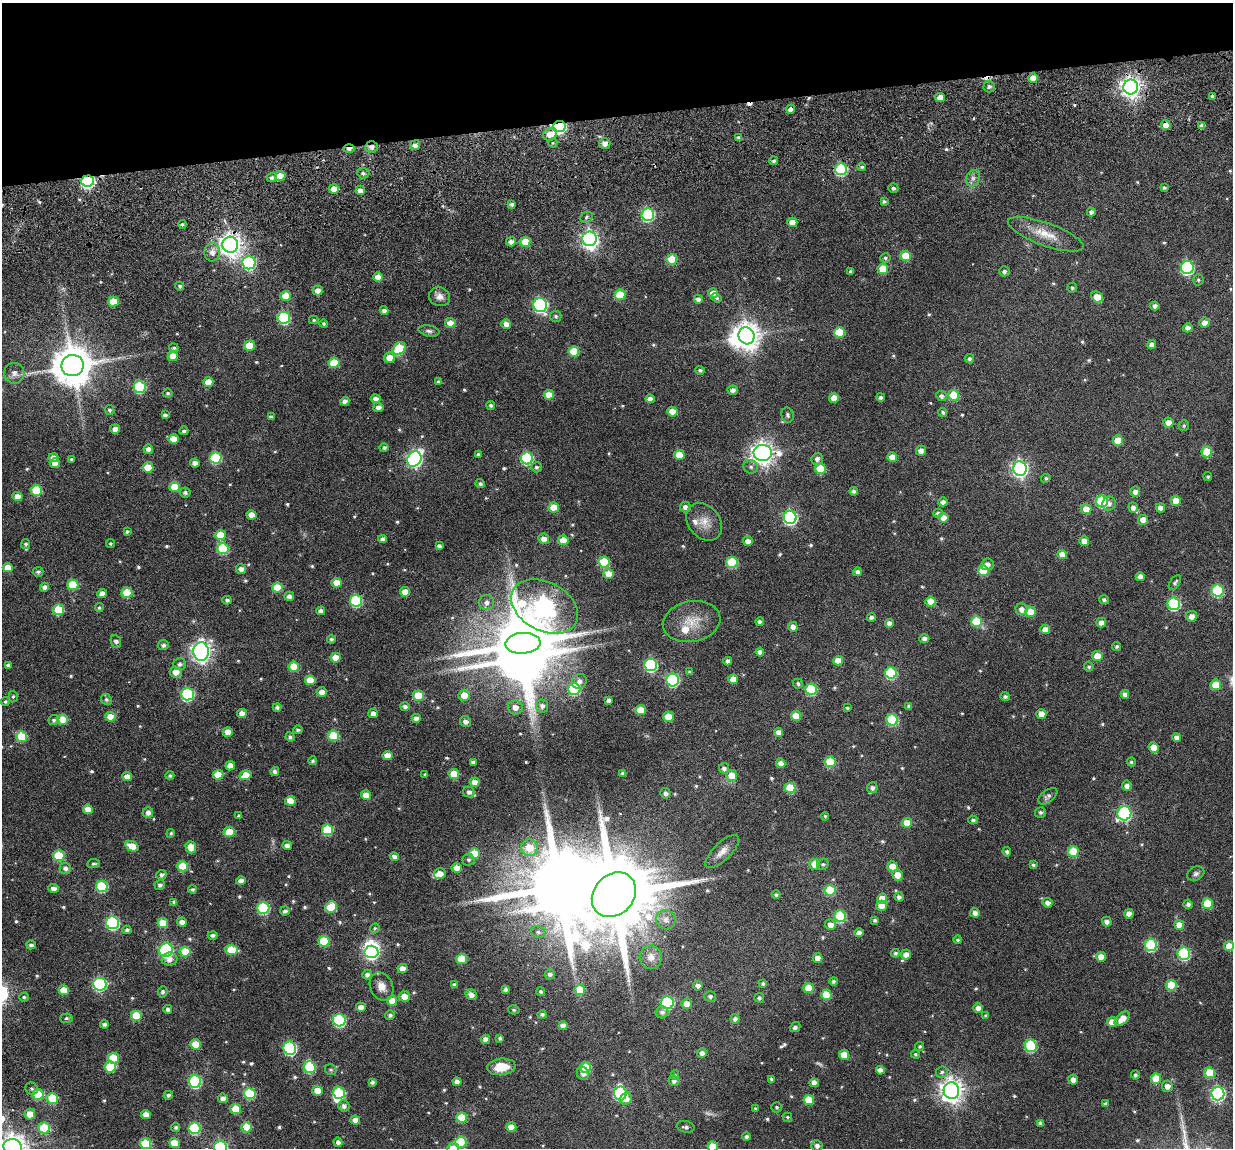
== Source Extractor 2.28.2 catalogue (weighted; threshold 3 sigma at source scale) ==
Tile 3 of 4 x 4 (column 3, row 1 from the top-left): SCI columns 2597-3827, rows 3664-4809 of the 5280 x 5236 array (HDU 1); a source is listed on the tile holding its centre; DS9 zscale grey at full resolution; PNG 1235 x 1150 px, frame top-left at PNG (2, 3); each listed source drawn as its Kron ellipse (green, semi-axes under 4 px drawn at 4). Shown black and unused: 10% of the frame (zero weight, under 3 of 6 exposures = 11% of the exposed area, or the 3 px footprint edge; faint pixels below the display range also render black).
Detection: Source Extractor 2.28.2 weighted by HDU 2 'WHT'; one run over the whole footprint, this tile lists its part. Background 0.0889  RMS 0.0097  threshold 0.0396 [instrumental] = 3 sigma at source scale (4.09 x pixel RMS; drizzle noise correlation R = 1.36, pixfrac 0.8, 0.05/0.05 arcsec/px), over >= 5 px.
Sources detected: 641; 3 too faint to see at this stretch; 6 inside a brighter object's white glare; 3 cosmic-ray / hot-pixel residue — neither listed nor drawn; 6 inside a brighter listed object's ellipse — not listed separately; of the other 623, all 500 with FLUX_AUTO >= 1.24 (the completeness limit of this list) listed and drawn (123 fainter detections not listed), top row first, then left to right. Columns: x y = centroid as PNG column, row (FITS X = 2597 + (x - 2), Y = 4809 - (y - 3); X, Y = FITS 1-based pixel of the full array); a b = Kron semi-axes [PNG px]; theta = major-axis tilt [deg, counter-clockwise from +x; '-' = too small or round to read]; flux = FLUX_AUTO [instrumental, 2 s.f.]
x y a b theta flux
1033 78 5 4 - 10
989 86 6 5 - 2.2
1131 87 7 7 - 560
1212 96 3 3 - 2
940 98 5 4 - 6.5
791 109 5 4 - 4.7
1166 125 5 5 - 11
1202 126 4 4 - 4.3
559 127 6 5 - 110
550 134 7 6 - 11
739 138 4 3 - 2.3
553 143 5 4 - 1.3
605 143 5 5 - 4.9
415 145 5 5 - 4
372 147 6 5 - 3.7
349 149 6 4 2 4.1
774 161 4 4 - 1.5
862 167 4 4 - 1.8
841 169 6 6 - 81
363 173 6 5 - 1.9
280 176 5 5 - 9.1
272 177 5 4 - 2.8
973 178 8 6 65 3.5
88 181 6 6 - 170
893 188 5 4 - 2
1164 188 4 4 - 1.5
334 189 5 4 - 9.1
360 190 5 4 - 4.8
884 201 3 3 - 1.7
512 204 4 3 - 2
1091 212 4 4 - 2.9
648 215 6 6 - 100
586 217 6 5 - 1.5
792 222 5 4 - 11
182 224 4 4 - 1.6
1046 234 40 11 -20 18
590 239 7 7 - 280
511 242 5 4 - 4
525 242 5 5 - 18
230 245 8 8 - 640
212 252 9 7 85 5.4
906 256 5 5 - 23
885 258 5 4 - 1.5
672 259 5 5 - 26
249 263 6 6 - 130
1187 268 6 6 - 120
883 269 5 5 - 21
850 271 4 3 - 1.7
1004 271 5 5 - 2.1
378 277 5 4 - 7.2
1198 280 5 5 - 1.4
180 286 4 4 - 1.7
1072 288 5 5 - 1.5
318 290 5 5 - 5.7
713 293 5 5 - 6
620 295 5 5 - 32
286 296 5 5 - 17
440 297 11 9 -23 5.2
1097 297 6 5 - 12
716 298 5 4 - 1.5
698 299 4 4 - 3.4
113 302 5 5 - 19
540 305 7 7 - 150
1155 306 4 4 - 3.3
384 310 4 4 - 3
556 316 5 5 - 1.8
284 318 6 6 - 83
314 320 5 4 - 1.3
450 323 5 5 - 6.7
1205 323 5 5 - 6.6
324 324 4 4 - 1.4
506 324 5 4 - 6
1188 328 4 4 - 4.4
429 331 10 5 -10 2.4
839 332 5 5 - 29
746 336 8 8 - 990
1152 344 4 4 - 3.7
249 346 5 5 - 19
174 348 5 4 - 1.7
399 348 7 5 43 35
574 351 5 5 - 23
173 356 5 5 - 12
389 357 5 5 - 8.4
969 359 5 4 - 2
334 363 5 5 - 25
73 366 11 10 - 2800
700 370 4 4 - 1.6
14 373 10 10 - 5.5
208 382 5 4 - 9.4
438 382 4 4 - 1.5
140 387 6 6 - 71
733 390 5 4 - 3.6
168 393 5 4 - 1.4
549 395 5 5 - 11
954 395 5 5 - 25
941 396 5 5 - 2.6
880 397 4 4 - 2.5
834 398 5 5 - 11
375 399 5 4 - 4
650 399 4 4 - 4.2
345 401 4 4 - 4.1
491 405 4 4 - 1.9
378 407 5 5 - 3.9
110 410 5 4 - 1.6
672 412 5 5 - 13
943 412 4 4 - 1.5
165 415 4 4 - 2.4
788 415 7 6 - 1.9
271 417 4 4 - 2.2
1168 423 5 5 - 6.9
1184 426 5 5 - 1.6
115 429 5 4 - 4.9
184 431 4 4 - 2
173 439 5 4 - 9.7
1118 441 5 5 - 14
384 448 4 4 - 2.1
148 449 5 4 - 4.1
921 451 5 5 - 4.5
1207 452 5 5 - 32
763 453 9 8 - 640
478 454 3 3 - 1.6
679 455 5 5 - 17
53 457 5 4 - 5.2
892 457 5 4 - 8.6
215 458 6 5 - 54
527 458 6 6 - 78
71 459 3 3 - 1.3
414 459 8 7 - 230
817 459 6 5 - 3.4
55 463 5 5 - 6.6
195 463 4 4 - 4
148 467 5 5 - 14
536 467 5 5 - 1.7
751 467 7 6 - 2.4
820 469 5 5 - 26
1020 469 7 7 - 270
1208 477 4 4 - 1.4
1046 478 5 4 - 1.5
480 484 4 4 - 2.2
175 487 5 5 - 19
36 490 5 5 - 38
854 491 4 4 - 2.4
185 492 5 5 - 2.3
1135 492 5 5 - 4
17 496 5 4 - 7.1
1176 501 5 5 - 12
943 502 5 4 - 3.3
1102 502 6 6 - 69
1109 503 7 6 - 3.5
554 507 5 5 - 15
685 507 5 5 - 3.2
1133 507 5 4 - 3.5
1160 508 4 4 - 4.3
1086 509 5 5 - 9.2
938 513 5 4 - 2.2
252 515 5 4 - 7.9
790 517 6 6 - 170
943 518 5 5 - 7.5
1143 520 5 5 - 8.8
704 522 20 15 -49 11
127 532 4 4 - 1.5
220 535 5 5 - 17
382 539 4 4 - 3
544 539 5 5 - 5.8
563 540 5 5 - 17
748 541 5 5 - 6.5
1084 541 5 4 - 7.6
26 544 5 4 - 1.7
110 544 4 4 - 1.4
439 546 4 4 - 2.9
223 549 6 5 - 54
1062 555 5 4 - 9.6
604 562 6 5 - 43
732 562 5 5 - 47
987 564 6 6 - 4.4
8 567 5 4 - 9.9
241 569 5 5 - 4.2
983 571 5 5 - 19
38 572 5 5 - 1.8
857 572 4 4 - 3.2
609 574 5 5 - 12
1140 577 4 4 - 4.7
336 583 5 5 - 10
1175 583 8 5 55 2.1
73 585 5 5 - 38
45 587 4 4 - 4.2
277 588 5 5 - 23
1217 591 6 6 - 65
405 592 5 5 - 9.5
127 593 5 5 - 33
102 594 5 4 - 6.1
289 596 5 4 - 3.9
227 600 4 4 - 2
1104 600 5 4 - 2.2
356 601 6 6 - 68
931 601 5 5 - 16
486 603 7 7 - 4.1
1174 604 6 6 - 89
545 607 36 24 -29 490
99 608 4 4 - 1.6
1022 609 6 6 - 5.2
58 610 5 5 - 37
321 611 4 4 - 3.4
1031 612 5 5 - 18
1191 616 5 5 - 5.3
871 617 4 4 - 2.5
692 621 29 20 11 19
760 622 4 4 - 2.7
976 622 5 5 - 33
889 623 4 4 - 4.8
1101 623 5 4 - 5.4
793 627 5 4 - 5
1045 629 5 5 - 6.3
331 639 4 4 - 1.6
924 639 5 4 - 3.9
116 641 7 5 -68 3.3
523 643 17 10 4 6300
163 645 5 5 - 2.5
1117 646 4 4 - 1.8
201 652 9 7 -88 460
760 652 4 4 - 4.1
1097 656 5 5 - 13
336 658 5 5 - 11
728 661 4 4 - 3.4
838 661 5 5 - 9.9
180 664 6 6 - 2.8
8 665 4 4 - 2.1
651 665 6 6 - 110
294 667 5 5 - 19
1089 667 5 5 - 1.6
176 672 6 5 - 7.3
690 672 4 4 - 1.6
891 673 6 5 - 64
733 679 5 4 - 9.4
310 680 5 5 - 15
673 680 6 6 - 91
579 681 8 7 - 4.4
798 684 5 5 - 1.7
1216 685 5 5 - 22
574 689 6 6 - 65
811 689 6 5 - 52
322 692 5 5 - 6.1
187 694 6 6 - 97
1125 694 4 4 - 4.1
464 695 6 5 - 11
13 696 6 4 85 1.4
418 696 5 5 - 27
1005 697 4 4 - 2.1
106 699 6 5 - 2
609 700 4 4 - 2.7
5 702 4 4 - 1.4
405 706 4 4 - 2.2
542 706 6 6 - 3.5
909 706 4 4 - 1.8
277 707 4 4 - 2.3
515 707 7 7 - 5.8
847 708 4 3 - 1.5
641 710 5 5 - 19
242 713 5 4 - 6.5
373 713 5 5 - 4.7
1041 714 5 5 - 9.2
796 716 5 5 - 15
110 717 5 4 - 13
668 717 5 5 - 21
416 718 4 4 - 4.5
62 719 5 5 - 12
54 720 5 5 - 2.4
892 720 6 5 - 56
465 721 5 5 - 3.6
298 730 5 4 - 1.7
228 732 5 4 - 8.6
778 732 5 4 - 4.8
333 736 5 5 - 31
22 737 5 5 - 29
290 737 5 4 - 2.1
1177 737 4 4 - 4.1
1153 747 5 5 - 9.9
387 755 5 4 - 8.7
313 761 4 4 - 1.4
473 762 4 4 - 2.5
830 762 5 5 - 36
1131 762 4 4 - 1.7
781 763 5 4 - 4.7
230 766 5 4 - 7.7
724 768 5 5 - 3.2
275 771 4 4 - 3
623 773 4 3 - 2.8
425 774 3 3 - 1.5
454 774 5 5 - 24
218 775 5 5 - 13
245 775 6 5 - 13
170 776 4 4 - 1.6
732 776 5 5 - 14
127 777 5 4 - 6.1
475 782 5 4 - 8.7
1127 786 5 5 - 3.3
790 788 5 5 - 32
872 788 5 5 - 2.8
469 792 6 5 - 3.1
665 793 5 5 - 3
366 795 5 4 - 8.5
1048 796 11 6 38 2.9
290 801 5 5 - 14
88 809 5 4 - 7.2
1040 812 5 5 - 1.9
148 813 5 5 - 4.1
1124 813 7 7 - 130
238 816 4 4 - 1.4
825 816 4 4 - 1.3
973 820 4 4 - 2.1
907 823 5 5 - 12
328 830 5 5 - 40
229 832 5 5 - 19
171 833 4 4 - 1.4
132 846 7 5 -21 14
287 846 4 4 - 4.9
191 847 6 5 - 9.6
529 848 8 8 - 21
722 852 22 8 45 7.7
1007 852 5 4 - 2.1
1073 852 5 5 - 31
474 854 5 5 - 22
59 856 5 5 - 42
394 857 5 4 - 3.6
468 860 6 6 - 2
94 864 6 4 9 1.6
815 864 5 5 - 12
823 864 6 5 - 1.7
1033 865 4 3 - 1.8
183 866 5 5 - 26
892 866 5 5 - 11
65 868 6 5 - 3
457 868 5 4 - 10
440 874 6 5 - 7.9
1196 874 9 6 27 2.5
161 875 5 5 - 2.6
897 875 5 5 - 9.8
241 881 5 4 - 6
160 885 5 5 - 2.4
102 887 6 5 - 54
54 888 5 4 - 4.5
192 889 4 4 - 1.8
830 890 5 5 - 35
614 895 24 20 46 14000
776 895 4 4 - 1.8
899 897 5 4 - 2.8
882 899 5 5 - 12
174 902 4 4 - 2
1048 903 5 4 - 3.6
1188 904 5 4 - 3
1207 904 5 5 - 28
881 906 5 5 - 8.4
331 907 6 5 - 27
263 908 6 6 - 78
285 911 5 4 - 2.6
975 913 5 4 - 4
1129 914 4 4 - 5
840 916 6 5 - 58
666 920 10 9 - 5.3
875 920 4 3 - 1.9
1107 921 5 4 - 3.6
182 922 5 4 - 5
113 923 6 6 - 100
163 923 5 5 - 19
830 925 5 5 - 5.6
1179 925 5 5 - 12
375 928 5 4 - 1.3
127 930 4 4 - 1.9
538 932 7 6 - 2.3
859 933 4 4 - 5.1
213 935 5 4 - 2.6
958 940 4 4 - 1.7
324 941 5 5 - 38
31 945 5 4 - 2.4
1151 945 6 6 - 68
1229 946 5 5 - 16
166 950 7 6 - 140
231 950 6 5 - 25
185 952 5 5 - 21
371 952 7 6 - 180
895 953 4 4 - 2
1184 954 6 6 - 81
906 955 5 5 - 5.1
651 957 11 11 - 8
1101 957 5 5 - 7.6
817 958 5 4 - 5.7
169 959 8 6 4 5.3
462 959 5 5 - 24
402 969 5 4 - 7.3
550 974 5 4 - 2.5
367 975 5 4 - 2.7
833 981 4 4 - 1.8
100 984 6 6 - 120
763 984 4 4 - 1.8
454 985 4 4 - 2.5
1171 985 5 5 - 35
381 986 15 11 -65 7.7
698 986 5 4 - 3.5
809 988 5 5 - 19
64 990 5 5 - 17
506 990 4 4 - 2.7
580 990 5 5 - 19
163 992 5 5 - 1.6
541 992 4 4 - 1.4
471 995 6 5 - 4.6
826 995 5 5 - 26
404 996 5 5 - 9.9
710 996 6 5 - 2.3
24 997 5 4 - 1.4
759 998 5 5 - 1.9
392 1001 5 5 - 18
667 1003 6 6 - 110
687 1004 5 5 - 7.3
361 1007 5 4 - 5.4
978 1008 5 4 - 5.6
168 1009 4 4 - 2.6
514 1010 5 4 - 1.3
662 1012 6 6 - 3
542 1014 4 4 - 2
390 1015 5 5 - 2.3
136 1016 5 5 - 28
986 1016 4 4 - 1.5
66 1018 6 5 - 1.5
735 1019 4 4 - 2.8
1122 1019 9 5 45 9
339 1020 6 6 - 97
1112 1022 5 5 - 8.2
104 1024 4 4 - 2.8
563 1025 4 4 - 5
795 1027 6 4 41 2.2
500 1038 4 3 - 1.8
485 1039 5 4 - 4.1
195 1044 5 5 - 18
920 1046 4 4 - 1.4
1031 1046 6 6 - 71
290 1048 6 6 - 110
702 1053 5 5 - 3.4
915 1054 4 4 - 1.2
844 1055 5 5 - 15
113 1058 5 5 - 26
110 1067 6 5 - 35
310 1067 6 6 - 55
501 1067 14 8 6 14
586 1067 5 5 - 25
331 1070 6 5 - 1.4
880 1070 4 4 - 4.4
942 1072 6 5 - 2.1
583 1073 6 6 - 4.3
1209 1073 5 5 - 24
675 1075 5 4 - 1.4
1135 1075 4 4 - 2.1
771 1079 4 4 - 1.9
1156 1079 5 5 - 23
1073 1080 5 5 - 5
674 1081 5 5 - 3
195 1082 6 6 - 93
372 1082 4 4 - 2.2
457 1082 4 4 - 3.7
814 1083 4 4 - 6.2
1167 1086 5 5 - 5.3
32 1089 6 5 - 1.8
317 1091 5 5 - 10
951 1091 8 7 - 690
339 1093 6 5 - 56
620 1093 7 6 - 120
38 1094 5 5 - 35
250 1094 6 5 - 51
1218 1094 6 6 - 180
168 1095 5 4 - 2.2
53 1098 6 5 - 37
223 1098 5 4 - 4.7
626 1099 6 5 - 6.3
809 1100 5 5 - 19
1105 1104 4 3 - 1.8
344 1106 6 5 - 3.2
777 1107 5 5 - 1.3
755 1108 4 4 - 1.3
236 1109 5 5 - 19
30 1114 5 5 - 9.7
146 1114 5 4 - 6.6
787 1117 5 4 - 1.3
462 1118 5 5 - 25
355 1120 5 4 - 6.2
1040 1123 4 4 - 2.5
176 1127 5 4 - 1.6
247 1127 5 5 - 21
511 1127 5 4 - 9.5
686 1127 9 5 -11 2.3
44 1128 6 5 - 37
195 1128 6 5 - 69
746 1137 4 4 - 2.2
338 1142 4 4 - 3
461 1142 5 5 - 42
174 1143 5 5 - 13
146 1144 5 5 - 33
713 1146 5 5 - 15
817 1146 5 5 - 3.2
13 1147 9 8 - 970
220 1148 6 6 - 140
453 1148 6 5 - 12
Overlapping masked pixels (flux is a lower limit): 8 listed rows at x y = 1131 87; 791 109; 1166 125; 559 127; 372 147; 349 149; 88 181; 230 245
Isophote crosses this tile's border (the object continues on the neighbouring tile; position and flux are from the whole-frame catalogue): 5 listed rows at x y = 1229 946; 713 1146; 13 1147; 220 1148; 453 1148